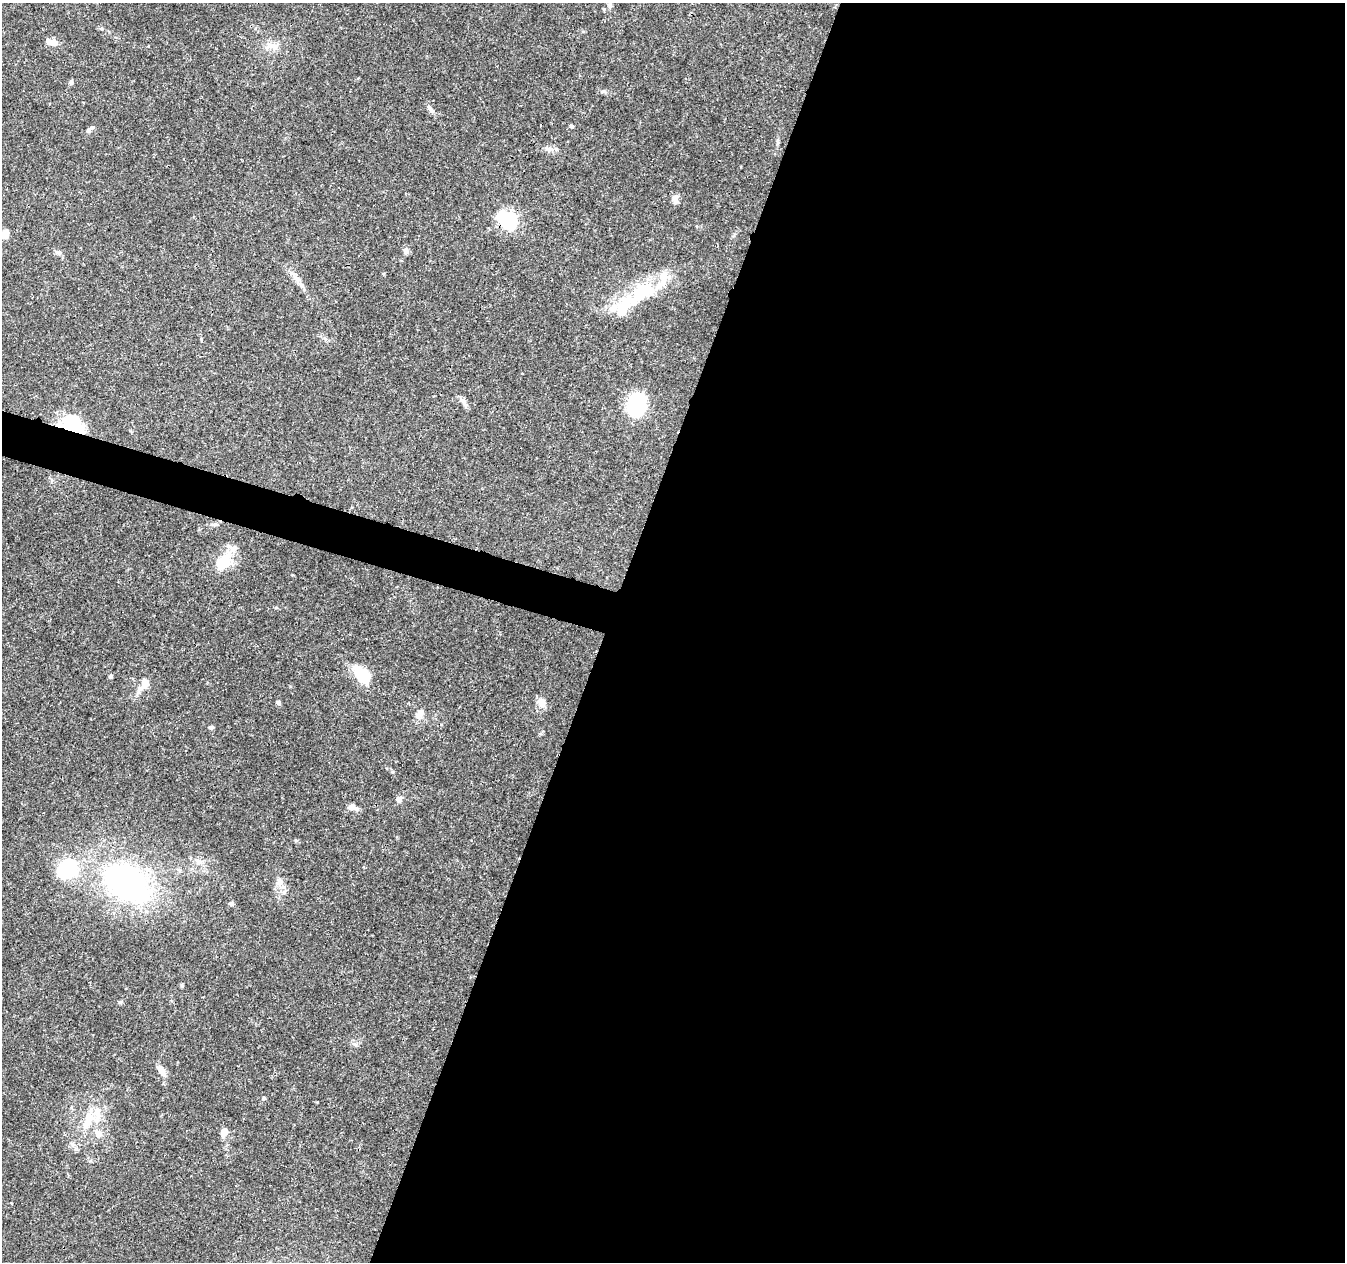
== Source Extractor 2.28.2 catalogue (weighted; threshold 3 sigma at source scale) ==
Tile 12 of 4 x 4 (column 4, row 3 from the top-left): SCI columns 4043-5385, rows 1544-2803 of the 5390 x 5544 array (HDU 1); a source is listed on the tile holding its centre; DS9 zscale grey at full resolution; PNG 1347 x 1264 px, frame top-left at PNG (2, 3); no overlay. Shown black and unused: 57% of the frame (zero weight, under 3 of 4 exposures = <1% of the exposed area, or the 3 px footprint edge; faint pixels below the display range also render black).
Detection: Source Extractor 2.28.2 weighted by HDU 2 'WHT'; one run over the whole footprint, this tile lists its part. Background 0.0503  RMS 0.0025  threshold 0.0115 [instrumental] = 3 sigma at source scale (4.5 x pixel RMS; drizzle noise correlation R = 1.50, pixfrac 1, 0.0396/0.0396 arcsec/px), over >= 5 px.
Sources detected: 54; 1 inside a brighter object's white glare — not listed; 7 inside a brighter listed object's ellipse — not listed separately; the other 46 listed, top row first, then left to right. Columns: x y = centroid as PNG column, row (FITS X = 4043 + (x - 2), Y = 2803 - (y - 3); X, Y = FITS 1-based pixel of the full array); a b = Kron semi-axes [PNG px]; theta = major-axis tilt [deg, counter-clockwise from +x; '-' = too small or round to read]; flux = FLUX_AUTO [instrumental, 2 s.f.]
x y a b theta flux
609 5 7 6 - 0.65
54 42 10 7 -2 1.7
148 46 2 2 - 0.24
273 46 18 10 -11 2.6
71 82 6 4 82 0.53
603 91 9 4 0 0.55
430 109 14 5 -51 0.91
572 126 5 5 - 0.39
89 130 8 5 28 0.59
548 149 10 6 -17 1.1
675 198 11 9 -64 1.2
507 220 7 7 - 90
5 234 9 7 84 2.2
406 251 10 6 -80 0.79
58 253 9 5 -11 0.67
297 279 12 5 -44 1.3
643 290 30 17 37 12
613 308 14 10 20 2.5
463 401 16 6 -57 1.2
636 404 20 14 69 19
72 424 24 16 -18 13
215 524 8 4 -7 0.51
223 561 22 12 46 7.8
362 674 26 13 -43 7.1
111 676 5 4 - 0.42
145 683 9 8 - 2
139 690 18 7 61 1.6
278 702 6 5 - 0.51
542 703 14 10 -71 2
418 716 9 9 - 1.4
211 727 5 5 - 0.47
399 799 7 6 - 1.1
352 807 12 7 -14 1.5
296 840 6 4 0 0.34
199 862 8 6 2 1
67 869 22 17 38 17
127 882 35 24 -33 76
279 882 12 8 82 1.6
231 903 6 5 - 0.58
182 985 5 4 - 0.36
161 1070 14 8 -60 2
264 1098 5 4 - 0.37
88 1121 31 11 68 5.5
224 1132 10 7 70 1.7
98 1134 8 8 - 1.9
72 1144 6 6 - 0.65
Overlapping masked pixels (flux is a lower limit): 2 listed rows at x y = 507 220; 72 424
Unlisted compact peaks at least as high as the median listed source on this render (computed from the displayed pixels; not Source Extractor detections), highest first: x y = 356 1045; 120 1002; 392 772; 734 235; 317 1102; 325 339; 292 575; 778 142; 201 339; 102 29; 276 608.